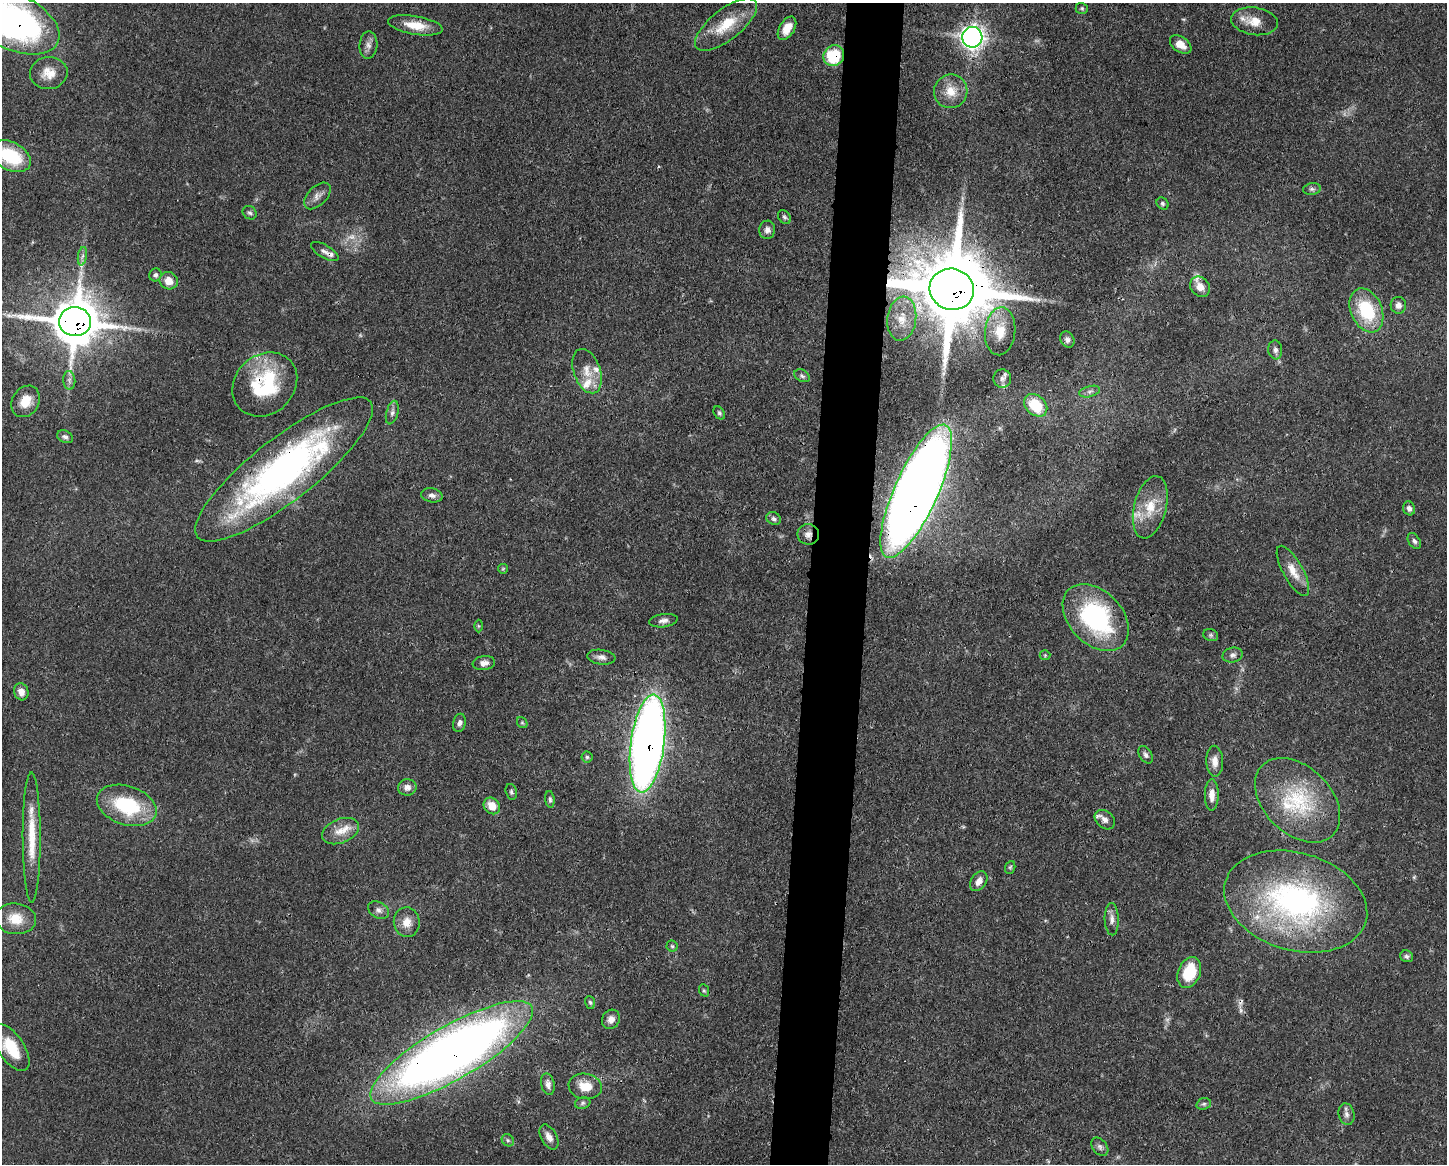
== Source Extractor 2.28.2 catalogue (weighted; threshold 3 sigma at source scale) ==
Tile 5 of 3 x 4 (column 2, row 2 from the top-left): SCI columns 1557-3001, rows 2328-3489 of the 4670 x 4657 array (HDU 1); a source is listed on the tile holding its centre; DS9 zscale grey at full resolution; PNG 1449 x 1166 px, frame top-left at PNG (2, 3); each listed source drawn as its Kron ellipse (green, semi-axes under 4 px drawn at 4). Shown black and unused: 4% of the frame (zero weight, under 3 of 4 exposures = <1% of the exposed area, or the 3 px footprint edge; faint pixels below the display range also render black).
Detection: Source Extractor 2.28.2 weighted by HDU 2 'WHT'; one run over the whole footprint, this tile lists its part. Background 0.0551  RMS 0.0033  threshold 0.0148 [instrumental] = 3 sigma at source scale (4.5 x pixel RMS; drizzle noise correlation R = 1.50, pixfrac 1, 0.05/0.05 arcsec/px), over >= 5 px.
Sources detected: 115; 3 too faint to see at this stretch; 2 cosmic-ray / hot-pixel residue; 1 long thin detection or spike segment (spike, bleed or trail) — neither listed nor drawn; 8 inside a brighter listed object's ellipse — not listed separately; the other 101 listed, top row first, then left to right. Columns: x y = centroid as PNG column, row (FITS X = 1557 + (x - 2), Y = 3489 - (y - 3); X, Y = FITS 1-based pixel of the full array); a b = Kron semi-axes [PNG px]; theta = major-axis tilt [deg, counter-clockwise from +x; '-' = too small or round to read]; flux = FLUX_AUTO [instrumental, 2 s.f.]
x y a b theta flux
1082 8 6 5 - 0.53
1254 21 23 13 -8 5.7
13 22 49 27 -25 140
415 25 28 9 -10 6.5
726 25 37 15 38 11
787 28 13 7 58 4.4
972 37 10 10 - 180
1181 44 12 7 -34 3.3
368 45 13 9 87 1.9
834 56 11 10 - 15
49 73 19 16 6 5
951 91 17 16 - 5.7
11 156 22 14 -27 19
1312 189 9 5 8 0.89
317 196 16 9 46 2.1
1162 203 6 5 - 0.63
250 213 7 6 - 0.87
784 217 7 5 -49 0.76
767 230 9 8 - 1.6
325 251 15 6 -30 1.4
82 256 9 4 81 1.1
155 275 6 6 - 0.88
169 281 9 8 - 3.9
1200 287 11 9 -49 3.1
952 289 22 20 -19 4600
1398 305 8 8 - 1.7
1366 310 23 15 -66 20
902 319 22 14 83 6.9
75 322 16 14 -4 1400
1000 331 24 15 84 7.8
1067 339 9 6 -61 1.1
1275 350 9 7 -83 1.2
587 371 23 13 -71 5.3
802 376 8 5 -29 0.8
1002 378 9 9 - 1.5
69 380 9 6 -85 1.2
265 384 35 29 43 28
1090 392 10 5 15 1.1
26 401 17 13 59 6.1
1036 405 13 9 -43 12
392 413 12 6 75 1.3
719 413 7 5 -54 0.68
65 437 8 6 -27 1
284 469 110 31 38 130
916 491 72 22 66 730
432 495 11 7 -11 1.5
1150 507 32 16 76 9.6
1409 508 7 6 - 1.2
774 519 7 6 - 0.93
808 534 10 10 - 2.1
1414 541 9 5 -57 0.95
503 569 5 5 - 0.37
1293 571 28 10 -61 5.3
1096 617 39 26 -46 44
663 621 14 6 7 1.6
478 626 6 4 -89 0.47
1211 635 8 6 -21 0.73
1045 655 5 5 - 0.44
1233 655 10 7 14 1.3
601 657 14 7 -7 1.8
484 663 11 7 8 1.9
21 692 9 7 -71 2.4
459 723 9 6 77 1.2
522 723 6 4 -53 0.48
648 744 49 17 82 330
1146 755 9 6 -57 1
587 757 5 5 - 0.6
1215 761 15 8 -88 2.9
407 787 9 8 - 2.1
511 792 8 5 -76 0.74
1212 795 15 7 89 2.9
550 799 8 4 -84 0.72
1298 800 50 33 -44 27
127 805 31 19 -19 24
492 806 9 7 -48 4.8
1105 820 11 8 -41 2
340 831 19 12 23 4.5
32 837 65 9 -90 11
1010 867 6 5 - 0.51
979 881 11 7 56 2.2
1296 902 73 48 -16 86
378 910 11 8 -28 1.5
16 919 20 15 -6 6.8
1112 919 16 7 -89 2
407 922 15 13 -83 3.8
672 946 5 5 - 0.53
1407 956 7 5 -25 0.79
1189 972 16 11 68 13
704 990 6 5 - 0.5
590 1002 6 5 - 0.62
611 1019 10 8 57 2.2
11 1048 27 13 -57 11
452 1053 92 27 30 380
548 1084 11 6 -77 1.7
585 1086 17 12 -9 6
583 1103 8 5 17 0.86
1204 1104 7 5 20 0.78
1347 1114 11 8 -78 1.6
549 1137 13 7 -60 2.5
508 1140 6 5 - 0.71
1100 1147 10 7 -51 1.2
Overlapping masked pixels (flux is a lower limit): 12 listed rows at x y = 13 22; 834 56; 952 289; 75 322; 265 384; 284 469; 916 491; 808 534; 648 744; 1296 902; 11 1048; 452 1053
Isophote crosses this tile's border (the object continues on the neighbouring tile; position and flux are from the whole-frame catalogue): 2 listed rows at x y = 13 22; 11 156